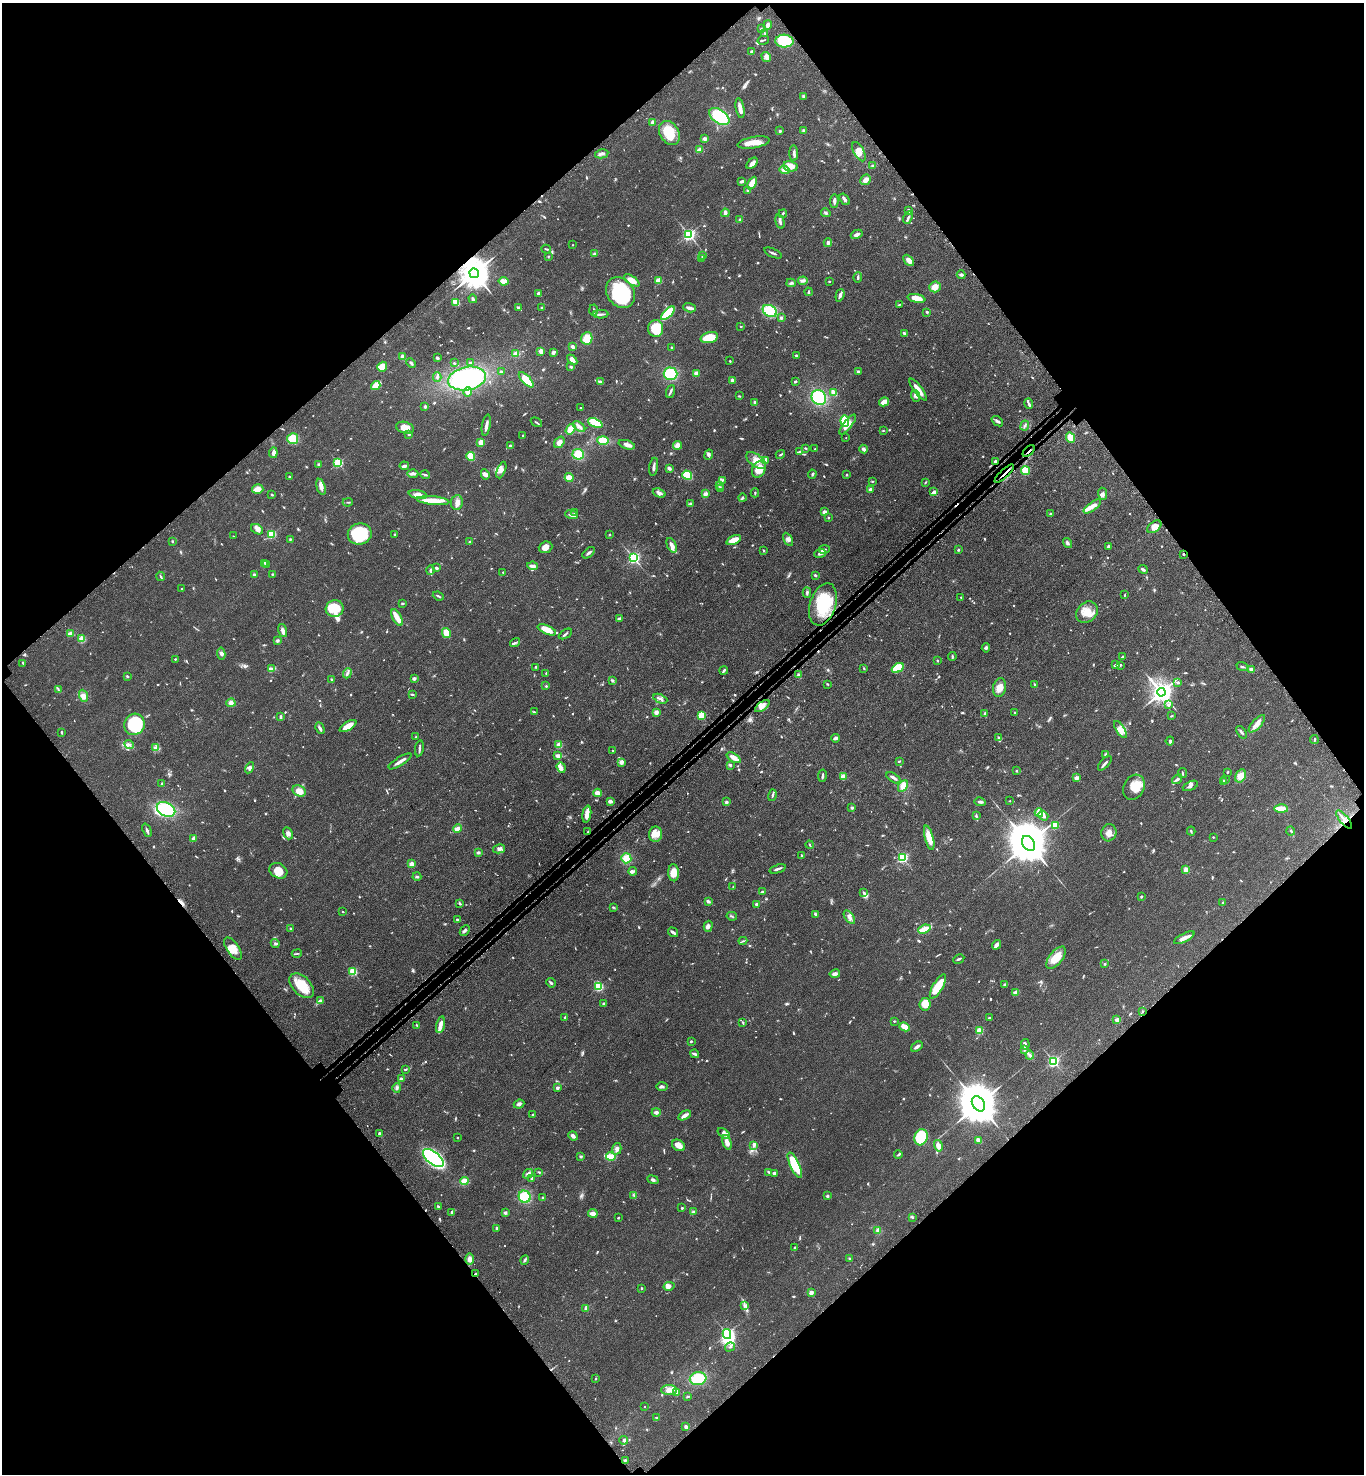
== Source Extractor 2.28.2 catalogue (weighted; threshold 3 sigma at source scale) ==
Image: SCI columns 250-5695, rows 102-5986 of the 6086 x 6089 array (HDU 1 of 3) = the unmasked area's bounding box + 8 px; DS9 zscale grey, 4 x 4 block average (1 PNG px = mean of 4 x 4 image px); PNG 1366 x 1476 px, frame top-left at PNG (2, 3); each listed source drawn as its Kron ellipse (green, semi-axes under 4 px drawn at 4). Shown black and unused: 50% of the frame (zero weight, under 3 of 4 exposures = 6% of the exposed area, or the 3 px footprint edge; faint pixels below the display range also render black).
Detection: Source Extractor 2.28.2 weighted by HDU 2 'WHT'. Background 0.0454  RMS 0.0052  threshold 0.0235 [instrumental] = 3 sigma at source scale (4.5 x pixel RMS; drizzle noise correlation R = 1.50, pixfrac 1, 0.05/0.05 arcsec/px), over >= 5 px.
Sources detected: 1019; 9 too faint to see at this stretch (4 x 4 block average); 4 inside a brighter object's white glare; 7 cosmic-ray / hot-pixel residue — neither listed nor drawn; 18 coinciding with a brighter row at this scale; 67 inside a brighter listed object's ellipse — not listed separately; of the other 914, all 500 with FLUX_AUTO >= 2.53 (the completeness limit of this list) listed and drawn (414 fainter detections not listed), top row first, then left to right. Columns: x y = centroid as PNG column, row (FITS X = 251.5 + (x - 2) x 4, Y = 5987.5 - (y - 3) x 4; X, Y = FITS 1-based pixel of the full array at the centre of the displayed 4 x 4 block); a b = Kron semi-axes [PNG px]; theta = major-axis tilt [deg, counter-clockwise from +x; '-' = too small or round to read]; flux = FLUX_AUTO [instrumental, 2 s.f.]
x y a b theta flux
767 25 5 3 - 13
761 29 3 2 - 2.5
765 33 3 2 - 2.8
763 40 6 2 13 3.2
784 41 9 6 -3 110
752 51 2 2 - 22
766 57 5 4 - 12
803 96 3 3 - 4.3
740 108 10 2 -79 22
719 117 11 6 -35 160
653 122 2 2 - 47
803 130 3 2 - 2.8
780 131 2 2 - 5.2
669 133 13 9 -58 84
705 139 3 3 - 7.7
754 143 16 5 10 36
700 150 2 2 - 33
859 152 10 5 -62 28
794 153 8 2 -89 7.6
602 154 7 3 13 8.2
752 163 7 3 47 16
791 166 7 5 -10 33
873 166 4 2 - 6.3
784 170 5 4 - 17
865 180 6 4 42 15
742 181 3 2 - 9.3
752 183 7 3 60 56
748 191 3 2 - 6.6
845 199 6 2 -53 7.6
834 201 7 2 87 9.8
909 210 4 2 - 5.9
725 213 4 3 - 10
826 213 5 2 - 5.2
783 214 4 2 - 4.3
908 217 6 2 63 5.9
740 219 3 2 - 3.8
780 222 7 2 -76 9.1
689 234 2 2 - 700
857 234 6 3 28 10
828 243 4 3 - 7.4
573 245 2 2 - 3.3
546 249 5 2 - 4
773 253 9 2 -23 6
595 254 3 2 - 9.7
548 256 3 2 - 2.5
703 256 3 2 - 5.2
702 259 3 2 - 4.2
909 260 6 3 -45 20
474 273 5 4 - 7800
961 275 4 2 - 7.2
858 277 5 2 - 4.5
632 280 9 4 -33 27
504 281 5 3 - 28
659 281 4 4 - 22
803 281 5 3 - 8.1
829 281 2 2 - 7.4
791 283 5 3 - 6.3
935 287 6 5 - 24
809 292 4 2 - 4.5
539 293 3 3 - 7.6
620 293 16 13 -54 270
840 295 6 3 73 9.5
917 298 9 4 -13 32
473 299 4 2 - 5.6
456 302 3 2 - 47
900 304 4 2 - 3.4
518 307 3 2 - 6.2
542 308 3 2 - 5.5
689 308 6 2 -17 15
593 310 5 2 - 4.2
770 311 7 5 -33 130
927 312 3 2 - 3.6
668 313 8 4 45 110
601 314 7 2 -1 7.5
781 318 2 2 - 22
741 326 2 2 - 4.4
656 328 8 7 - 92
904 333 3 2 - 5.5
587 338 6 5 - 48
709 338 9 5 15 84
572 347 3 2 - 10
672 348 3 2 - 3.6
541 351 4 3 - 11
516 353 3 2 - 23
553 353 2 2 - 22
796 356 2 2 - 5.9
403 357 3 3 - 21
437 358 3 2 - 7.8
572 360 6 4 -46 19
730 361 2 2 - 3.1
411 363 5 2 - 4.6
454 363 2 2 - 2.8
470 363 3 2 - 2.8
382 367 5 4 - 26
571 367 4 2 - 4.3
501 372 3 2 - 6.9
858 372 2 2 - 18
696 373 2 2 - 68
670 374 7 6 - 130
437 377 5 2 - 5.9
467 379 19 11 10 330
526 380 10 3 -45 80
732 380 2 2 - 35
600 381 3 2 - 6
795 381 2 2 - 6.9
376 386 5 3 - 47
918 390 13 3 -53 31
670 391 6 2 69 6.3
468 392 4 3 - 12
834 393 3 2 - 43
739 396 3 2 - 2.6
916 396 6 4 -72 11
819 397 8 7 - 150
884 402 5 3 - 29
755 403 3 2 - 10
1029 403 5 3 - 5.2
425 406 2 2 - 6
580 408 2 2 - 5.9
845 421 5 3 - 81
997 421 6 2 -38 9.2
536 422 6 2 -34 3.4
595 423 8 4 -24 65
486 425 11 2 79 16
848 425 12 3 51 30
579 426 7 3 -40 9.4
1025 426 5 2 - 4.1
405 428 9 5 -15 34
570 429 6 4 55 50
883 430 2 2 - 2.7
409 434 3 2 - 3.7
523 435 3 2 - 2.7
1070 437 5 4 - 37
846 438 2 2 - 3.1
293 439 5 5 - 76
603 440 6 4 -2 67
481 442 4 4 - 18
559 442 6 4 53 20
627 445 8 4 -18 15
677 445 4 4 - 24
510 446 2 2 - 17
805 448 3 2 - 3.2
815 449 2 2 - 2.8
864 449 4 3 - 8.3
1029 451 7 2 43 5.7
800 452 4 3 - 5.8
273 453 5 3 - 13
578 454 5 5 - 51
709 455 5 3 - 5.7
780 455 5 2 - 3.7
471 456 4 4 - 58
766 460 4 2 - 11
756 461 12 6 -38 31
995 461 2 2 - 8.8
338 463 2 2 - 310
318 464 3 3 - 3.2
404 466 5 2 - 15
654 467 9 2 82 9.9
669 468 4 3 - 5.5
759 469 9 6 60 47
501 470 9 4 68 14
1026 471 4 4 - 51
413 474 5 3 - 10
485 474 5 4 - 12
812 474 4 2 - 3.3
1004 474 12 2 43 21
425 475 5 2 - 4.3
687 475 5 4 - 82
846 475 2 2 - 3.3
289 476 2 2 - 8.2
569 477 4 3 - 31
722 480 3 2 - 3.7
872 481 2 2 - 2.5
925 482 3 2 - 3
719 485 3 2 - 3.4
321 487 8 3 -75 21
721 488 3 2 - 2.8
258 489 5 4 - 26
870 490 3 2 - 14
934 492 3 3 - 9.3
659 493 6 3 -20 11
755 493 4 2 - 2.8
418 494 9 4 -12 16
705 494 4 3 - 9.6
1102 494 6 4 -84 8.3
272 495 3 2 - 3.1
742 498 4 3 - 4.6
433 501 16 4 -5 48
348 502 5 2 - 3.4
457 503 7 6 - 16
690 504 4 2 - 3.7
1092 506 10 3 35 20
824 512 2 2 - 54
575 513 3 2 - 2.7
1050 514 3 2 - 4.4
571 515 6 3 -20 10
828 518 2 2 - 8.8
1154 527 8 5 40 20
257 529 6 4 -34 13
271 534 2 2 - 270
360 534 12 10 17 160
395 534 2 2 - 3.3
610 534 2 2 - 3.1
233 536 2 2 - 2.8
290 539 3 2 - 3
788 539 7 3 -62 9.4
734 540 8 3 26 48
172 541 3 2 - 2.9
470 542 3 2 - 4
1067 543 5 3 - 7.4
672 545 8 3 -65 24
545 547 7 5 21 26
1108 547 4 3 - 6
824 549 5 2 - 3.5
958 550 2 2 - 14
763 551 3 2 - 2.6
589 553 7 2 39 8.2
820 553 6 2 20 11
1184 554 2 2 - 9.6
633 558 2 2 - 720
264 563 2 2 - 2.9
266 565 3 2 - 2.9
533 566 5 3 - 12
436 568 3 2 - 6.6
1143 569 5 2 - 7.8
430 570 5 2 - 4.4
503 572 2 2 - 3.8
272 574 2 2 - 2.9
254 575 3 3 - 4.5
815 575 3 2 - 3.5
160 576 4 2 - 3.9
182 589 2 2 - 2.9
807 593 5 3 - 5.4
1125 595 4 2 - 3
438 596 6 2 -22 4.6
961 597 2 2 - 3.1
402 603 2 2 - 5.4
823 604 22 13 72 150
335 608 9 8 - 100
1087 612 12 9 44 40
397 618 9 4 -62 26
619 618 3 2 - 5.4
547 630 10 3 -25 52
283 631 7 4 -75 12
446 633 5 3 - 53
70 634 3 2 - 27
565 634 7 2 31 4.9
82 639 2 2 - 150
277 641 3 3 - 6.8
515 643 5 2 - 6
986 648 5 3 - 6.8
221 654 6 4 -82 8.7
952 656 4 2 - 4
1122 657 3 2 - 3.7
175 659 2 2 - 3
937 661 2 2 - 9.4
23 663 3 2 - 3.5
1115 665 4 2 - 7.1
1120 665 3 2 - 5.4
536 667 3 2 - 2.7
1242 667 5 2 - 4.8
271 668 4 2 - 4.3
864 668 3 2 - 3.1
898 668 6 4 31 78
1251 669 3 3 - 9
724 671 4 2 - 6
347 673 5 2 - 7
546 673 3 2 - 2.8
798 674 3 3 - 4.9
127 676 3 2 - 3
332 679 3 2 - 3.9
414 679 2 2 - 12
612 680 4 2 - 3.9
1177 683 3 2 - 3.3
827 684 3 2 - 3
1034 684 3 2 - 2.6
546 686 2 2 - 5.1
999 688 9 6 76 29
58 689 3 2 - 3.1
1161 692 4 3 - 3200
412 694 3 2 - 3.5
83 696 6 4 -69 17
660 699 7 2 -24 7.3
231 703 4 4 - 13
1168 705 3 3 - 4.6
762 706 8 4 37 17
534 712 3 2 - 3.1
656 712 3 3 - 15
1015 712 3 2 - 3.2
985 714 4 2 - 5.8
701 715 2 2 - 180
1171 716 3 2 - 3.2
280 717 4 2 - 5.2
134 724 11 10 - 210
1257 724 11 4 48 22
348 726 9 4 31 48
320 728 6 3 -62 8.6
1120 729 10 4 -57 18
62 732 3 2 - 5.1
1241 732 7 2 -53 6.4
416 737 3 2 - 4
835 738 4 2 - 10
999 738 3 2 - 8.6
1314 739 4 2 - 3.1
1170 741 4 2 - 4.5
129 744 5 2 - 5
559 745 2 2 - 110
156 748 3 2 - 5
419 748 8 2 80 6.9
613 751 2 2 - 8.6
1106 754 3 3 - 5.1
558 756 4 3 - 14
734 758 8 3 -33 24
400 761 13 2 33 21
899 761 3 2 - 3.1
621 762 4 3 - 13
1105 763 9 2 47 8.7
730 765 3 2 - 5.4
561 767 5 3 - 9.1
249 768 6 3 60 9.9
1017 771 2 2 - 2.9
1227 772 2 2 - 3.7
1182 773 5 2 - 2.6
822 776 6 2 81 5.3
843 776 2 2 - 80
1241 776 7 5 61 30
894 778 8 2 -34 11
1077 778 2 2 - 54
1177 779 5 3 - 6.3
1226 780 2 2 - 4.2
1224 782 2 2 - 52
162 783 3 2 - 2.6
903 786 6 4 61 31
1190 786 8 3 25 7.6
1134 787 13 10 62 55
299 791 7 5 -30 31
598 793 4 3 - 22
772 795 6 2 75 5.1
610 801 3 3 - 11
1010 801 2 2 - 2.9
726 802 2 2 - 28
980 802 5 2 - 8
852 808 2 2 - 17
166 809 10 6 -27 170
1281 809 7 2 -1 67
1039 813 4 3 - 9.6
587 814 9 3 81 30
976 816 3 2 - 4.5
1043 816 5 3 - 8.2
1344 819 11 2 -50 16
1055 825 2 2 - 150
457 828 4 3 - 20
147 830 7 2 -68 8.2
1191 831 4 2 - 3.6
1291 831 4 2 - 3.9
588 832 3 2 - 3.3
288 833 6 4 -69 9.7
1109 833 8 7 - 22
656 834 8 6 81 24
1213 837 2 2 - 3.3
194 838 3 3 - 15
929 838 12 4 -75 48
1029 843 8 6 -55 18000
810 845 4 2 - 2.9
499 849 6 4 12 9.6
478 852 3 3 - 5.4
801 855 2 2 - 2.6
903 857 2 2 - 450
626 858 5 5 - 34
411 864 2 2 - 65
778 869 8 2 18 8.6
1186 870 2 2 - 81
278 871 9 7 -27 37
633 871 4 2 - 4.6
674 873 8 5 -87 39
417 877 4 2 - 4.3
733 887 2 2 - 2.9
762 892 2 2 - 9.1
863 892 4 2 - 4.9
1142 897 3 2 - 2.9
708 901 3 2 - 9.3
1223 902 2 2 - 3
460 903 4 2 - 3.8
757 904 3 2 - 10
613 907 3 2 - 2.7
343 912 2 2 - 2.8
816 915 4 3 - 6.7
732 916 5 2 - 3.2
849 917 7 4 -53 14
458 920 3 3 - 4.1
708 926 5 3 - 8
290 929 3 2 - 3.7
924 929 6 2 21 84
465 931 6 3 48 6.9
673 932 5 2 - 12
1184 938 11 3 27 19
743 941 4 2 - 3.7
275 943 4 3 - 4.5
997 945 5 2 - 14
233 949 13 6 -56 32
297 953 5 2 - 3.2
1056 958 13 6 51 53
959 959 6 2 27 5
1105 964 2 2 - 5.7
353 971 2 2 - 220
835 974 5 4 - 9.4
551 983 5 2 - 5.2
1005 985 4 2 - 7.3
302 986 15 9 -47 90
938 986 14 5 60 81
599 987 2 2 - 280
1016 993 3 3 - 18
320 1001 3 3 - 8.3
604 1003 3 2 - 6.4
925 1004 6 5 - 43
1142 1011 3 2 - 3.3
565 1018 4 2 - 5.1
989 1018 2 2 - 3.2
1117 1020 2 2 - 38
894 1021 3 2 - 2.7
743 1022 3 2 - 2.6
417 1025 3 2 - 3
440 1025 8 3 76 18
905 1027 5 3 - 36
980 1031 2 2 - 150
691 1041 2 2 - 4.1
1025 1044 5 2 - 5.8
917 1047 6 2 36 12
1024 1050 4 2 - 3.2
694 1054 4 2 - 9.3
1030 1055 4 4 - 7.7
1054 1061 2 2 - 600
405 1069 3 2 - 3.7
401 1079 2 2 - 30
662 1086 6 3 0 7.6
397 1088 5 3 - 6.8
557 1088 4 3 - 6
519 1104 5 3 - 7.8
978 1104 8 6 -56 18000
656 1112 4 3 - 8.5
533 1115 2 2 - 6.3
685 1115 7 2 30 16
380 1134 3 3 - 10
724 1134 7 4 -39 12
573 1136 5 2 - 14
921 1137 8 6 69 130
457 1138 2 2 - 5.1
979 1140 4 3 - 20
727 1142 8 3 -73 27
678 1145 7 5 -32 21
754 1146 3 2 - 4.7
938 1146 6 4 -76 21
617 1149 6 4 75 11
898 1155 4 2 - 5.2
581 1156 4 2 - 4
611 1157 5 3 - 59
433 1158 12 6 -39 550
795 1165 13 4 -65 120
539 1172 4 2 - 3.2
769 1172 4 2 - 3.7
774 1173 4 3 - 8.9
528 1174 5 4 - 9.2
532 1179 3 2 - 9.2
653 1180 5 3 - 7
464 1181 4 4 - 29
634 1195 3 2 - 3.7
827 1196 2 2 - 20
525 1197 6 6 - 91
543 1197 2 2 - 6.8
438 1206 3 2 - 3.5
682 1208 3 2 - 3.6
452 1212 3 2 - 12
693 1212 3 3 - 6.6
505 1213 3 2 - 7.4
593 1213 5 2 - 23
912 1217 3 2 - 3.6
618 1218 2 2 - 2.9
497 1228 2 2 - 15
878 1231 4 3 - 11
794 1248 4 2 - 2.6
849 1258 2 2 - 2.6
469 1259 6 4 -90 16
525 1260 4 2 - 5
475 1274 2 2 - 6.9
669 1286 5 4 - 16
641 1288 3 2 - 2.6
811 1293 2 2 - 55
745 1305 4 3 - 7.4
586 1309 2 2 - 23
727 1334 5 3 - 590
730 1347 5 2 - 4.9
596 1379 2 2 - 4.3
698 1379 8 6 10 89
669 1390 8 5 0 19
676 1393 4 2 - 5.3
688 1397 2 2 - 3.7
644 1407 2 2 - 2.7
656 1418 2 2 - 2.5
686 1427 4 3 - 8.6
624 1440 4 3 - 5.8
625 1460 3 2 - 2.9
Overlapping masked pixels (flux is a lower limit): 9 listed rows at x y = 474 273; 1029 451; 995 461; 1004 474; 1184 554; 823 604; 1344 819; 588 832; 475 1274
Diffuse or blended objects may show on this block-average render without a row.